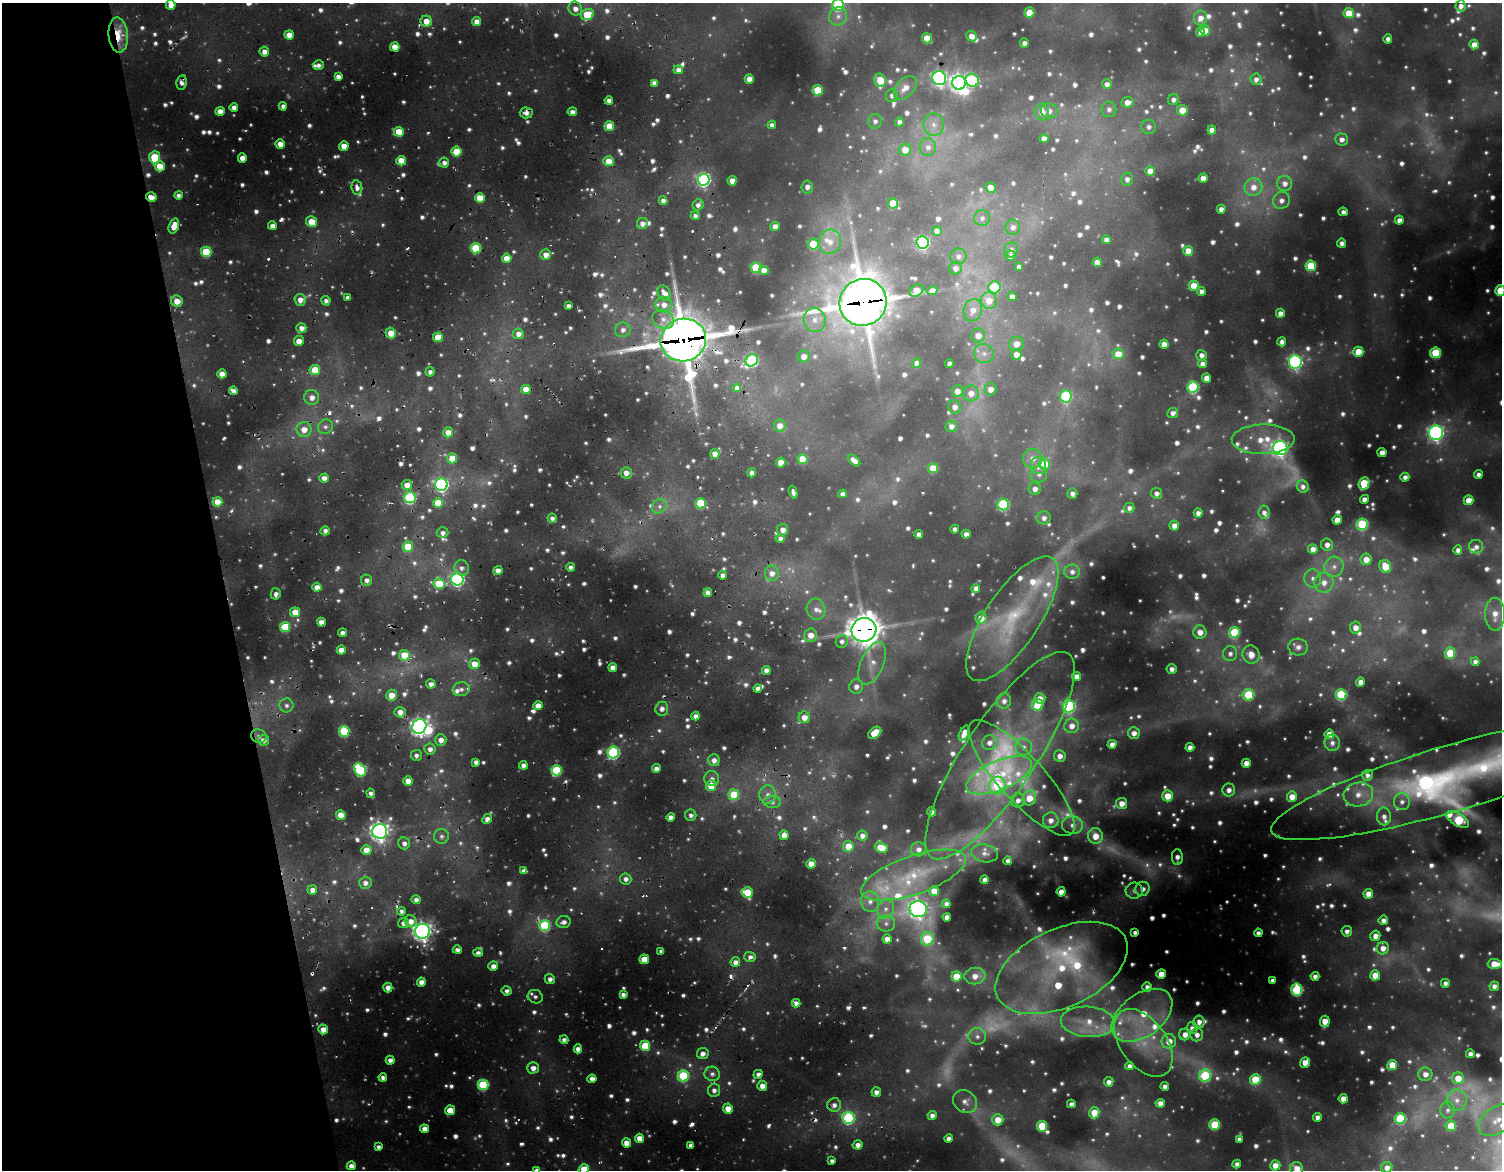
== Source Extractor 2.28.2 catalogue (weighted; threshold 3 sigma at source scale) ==
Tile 5 of 4 x 4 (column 1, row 2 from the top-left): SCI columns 1-1500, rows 2468-3635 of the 6559 x 5143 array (HDU 1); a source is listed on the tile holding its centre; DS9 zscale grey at full resolution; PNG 1504 x 1172 px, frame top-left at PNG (2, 3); each listed source drawn as its Kron ellipse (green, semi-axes under 4 px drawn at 4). Shown black and unused: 15% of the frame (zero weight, under 2 of 5 exposures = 10% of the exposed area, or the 3 px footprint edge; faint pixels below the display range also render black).
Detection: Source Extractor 2.28.2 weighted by HDU 2 'WHT'; one run over the whole footprint, this tile lists its part. Background 0.185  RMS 0.023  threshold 0.102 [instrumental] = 3 sigma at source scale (4.5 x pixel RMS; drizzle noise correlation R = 1.50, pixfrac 1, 0.05/0.05 arcsec/px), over >= 5 px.
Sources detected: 1407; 87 too faint to see at this stretch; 2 inside a brighter object's white glare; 9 cosmic-ray / hot-pixel residue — neither listed nor drawn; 36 inside a brighter listed object's ellipse — not listed separately; of the other 1273, all 500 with FLUX_AUTO >= 12.3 (the completeness limit of this list) listed and drawn (773 fainter detections not listed), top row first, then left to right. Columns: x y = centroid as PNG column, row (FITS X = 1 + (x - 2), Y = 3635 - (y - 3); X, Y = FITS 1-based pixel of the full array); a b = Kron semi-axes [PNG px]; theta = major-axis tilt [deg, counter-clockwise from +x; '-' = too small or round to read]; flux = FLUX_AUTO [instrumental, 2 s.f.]
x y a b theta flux
171 5 5 4 - 31
838 5 6 6 - 190
1461 6 5 5 - 17
575 9 7 6 - 19
1029 13 5 5 - 77
1349 13 5 5 - 71
587 15 6 5 - 85
838 16 9 8 - 16
1200 18 7 6 - 24
426 21 5 5 - 35
477 21 4 4 - 27
1205 30 5 5 - 38
1200 32 4 4 - 20
118 35 17 9 -85 92
289 35 5 4 - 42
971 36 5 5 - 32
927 38 5 5 - 73
1388 39 4 4 - 15
1024 43 4 4 - 15
1474 44 5 4 - 30
395 47 5 4 - 43
264 52 5 4 - 23
318 65 5 5 - 14
678 70 4 4 - 19
338 77 4 4 - 20
939 78 7 7 - 760
749 79 5 4 - 34
1256 79 6 5 - 15
880 80 7 5 -76 89
972 80 7 6 - 270
182 82 7 5 81 16
654 83 4 4 - 17
959 83 7 7 - 1400
1107 84 5 5 - 15
905 88 14 9 45 33
818 90 5 5 - 110
892 95 6 6 - 12
609 100 4 4 - 19
1173 100 6 5 - 14
1127 102 6 5 - 28
283 106 4 4 - 15
234 107 4 4 - 22
1109 109 8 7 - 14
1182 110 5 5 - 53
220 111 5 4 - 34
1049 111 8 7 - 18
572 112 4 4 - 18
1042 112 8 6 -88 34
526 113 6 5 - 17
875 121 7 6 - 12
899 122 4 4 - 14
772 125 4 4 - 13
934 125 11 10 - 26
609 126 5 5 - 78
1149 127 7 7 - 14
1212 130 4 4 - 27
399 132 5 5 - 83
1044 138 4 4 - 22
1342 139 6 6 - 18
280 144 4 4 - 33
344 146 5 4 - 39
928 147 9 8 - 19
905 150 6 6 - 37
456 151 5 5 - 84
155 157 6 5 - 150
242 158 4 4 - 31
401 161 5 4 - 69
609 161 5 5 - 56
444 163 5 5 - 15
160 166 5 5 - 58
1150 171 5 5 - 37
1203 178 4 4 - 32
1127 179 6 6 - 15
704 180 6 6 - 630
732 181 4 4 - 30
1285 183 7 7 - 21
357 187 7 5 -79 17
807 187 6 5 - 15
990 187 5 4 - 29
1253 187 9 8 - 32
178 195 4 4 - 13
151 197 5 4 - 30
480 198 5 5 - 62
1281 200 9 8 - 15
663 201 4 4 - 16
893 204 5 5 - 130
698 205 6 5 - 15
1221 209 4 4 - 18
1343 212 4 4 - 14
695 216 4 4 - 13
982 218 8 8 - 13
1399 220 4 4 - 19
312 222 6 5 - 64
642 223 5 5 - 19
174 226 8 5 72 43
272 226 4 4 - 21
775 226 5 4 - 28
1013 227 7 7 - 16
937 231 4 4 - 32
1106 240 4 4 - 18
830 242 12 11 - 37
923 242 6 6 - 540
1342 243 4 4 - 15
813 244 5 5 - 130
476 248 5 5 - 160
1011 250 7 6 - 14
1188 251 5 5 - 50
206 252 5 5 - 150
546 255 5 5 - 24
958 256 8 8 - 14
1010 256 5 5 - 15
507 258 5 4 - 45
1097 262 4 4 - 33
1311 266 5 5 - 160
756 267 5 5 - 130
1019 267 4 4 - 13
955 268 6 6 - 17
764 270 5 4 - 27
1194 286 5 5 - 60
994 287 6 6 - 170
916 290 8 5 35 58
932 290 5 4 - 20
1201 291 4 4 - 15
1500 291 5 5 - 110
664 293 8 6 -57 31
348 297 4 4 - 13
1012 297 4 4 - 22
300 300 6 5 - 25
989 300 8 8 - 49
177 301 6 5 - 43
326 301 5 4 - 13
863 302 24 23 - 8500
664 305 8 8 - 31
568 306 4 4 - 12
973 310 11 9 73 30
1280 313 4 4 - 24
663 319 11 9 -27 30
815 320 12 11 - 36
301 328 5 5 - 22
623 330 7 7 - 17
391 333 5 5 - 46
518 334 5 5 - 21
978 335 7 7 - 29
438 337 5 5 - 75
683 340 23 21 16 9900
299 341 5 5 - 34
1282 342 4 4 - 14
1016 344 7 7 - 32
1164 344 4 4 - 33
1358 352 5 5 - 80
1435 353 5 5 - 160
984 354 10 9 - 24
1016 354 5 5 - 30
1118 354 5 5 - 65
1202 355 5 5 - 16
804 356 6 6 - 26
752 360 7 5 44 290
1295 362 7 6 - 710
917 363 5 4 - 15
949 363 4 4 - 14
1202 364 4 4 - 17
315 370 5 5 - 90
430 372 4 4 - 12
222 374 5 4 - 35
1206 378 4 4 - 34
1193 387 5 5 - 280
737 388 4 4 - 15
526 389 5 4 - 51
990 389 6 6 - 27
233 391 4 4 - 23
957 391 6 5 - 27
971 393 8 8 - 30
1066 396 6 6 - 250
312 397 7 7 - 24
955 407 6 6 - 20
1173 413 5 5 - 15
780 426 6 6 - 26
951 426 6 6 - 20
325 427 7 7 - 13
304 430 7 7 - 39
448 432 5 5 - 30
1436 433 7 7 - 980
1263 439 31 15 1 77
1280 448 7 7 - 970
1382 452 4 4 - 26
715 454 5 4 - 25
452 458 5 5 - 81
802 459 5 5 - 81
1033 459 10 9 - 28
854 460 7 4 -41 23
781 463 5 5 - 49
1044 464 6 5 - 77
1038 466 8 7 - 32
933 468 5 5 - 91
626 473 6 5 - 22
752 473 4 4 - 18
1039 474 8 8 - 16
1478 474 4 4 - 13
1405 477 4 4 - 13
324 478 4 4 - 26
1364 483 6 5 - 140
407 485 5 5 - 34
441 485 6 6 - 720
1303 487 6 5 - 12
1035 489 6 6 - 19
793 492 6 4 -74 14
1156 493 5 5 - 14
842 494 4 4 - 15
1072 494 5 5 - 16
410 498 6 5 - 310
1364 499 4 4 - 20
1469 500 5 5 - 45
217 502 5 4 - 66
438 503 5 5 - 82
701 503 5 5 - 150
1003 504 6 5 - 300
659 506 8 6 47 14
1129 508 5 5 - 13
1264 512 6 5 - 13
1198 513 4 4 - 19
552 518 5 4 - 13
1044 518 6 6 - 15
1337 520 4 4 - 39
1362 524 6 6 - 210
1174 525 5 5 - 22
955 529 4 4 - 14
783 530 6 5 - 21
325 531 4 4 - 13
442 533 6 5 - 15
919 534 4 4 - 18
966 534 4 4 - 21
780 539 4 4 - 14
1327 545 6 6 - 19
408 547 5 5 - 110
1476 547 7 6 - 14
1313 549 5 5 - 23
1458 550 4 4 - 14
1366 559 6 5 - 40
1385 566 7 6 - 65
570 567 4 4 - 13
1334 567 10 9 - 22
462 568 8 7 - 16
498 570 4 4 - 23
1072 572 8 7 - 14
772 573 7 7 - 22
723 575 4 4 - 15
1313 578 9 8 - 18
457 579 6 6 - 640
367 580 5 5 - 15
1324 583 10 9 - 30
439 584 5 5 - 110
317 587 4 4 - 28
976 588 4 4 - 19
708 593 4 4 - 21
276 594 5 5 - 13
816 609 11 9 -79 18
295 612 5 5 - 49
1495 614 16 10 -89 37
981 618 6 5 - 40
1012 619 73 27 56 270
321 622 4 4 - 28
285 627 5 5 - 120
1355 627 6 5 - 24
864 630 12 11 - 4700
1200 632 7 6 - 30
1234 632 5 5 - 180
342 633 4 4 - 15
811 635 6 6 - 32
842 641 6 6 - 13
1298 647 10 8 -5 14
341 650 4 4 - 32
1450 653 5 5 - 110
1230 654 7 7 - 15
404 655 5 5 - 86
1251 655 9 8 - 36
1475 662 4 4 - 13
872 663 23 11 67 47
474 664 5 5 - 46
613 668 4 4 - 33
1172 669 5 5 - 16
766 670 4 4 - 21
1077 677 4 4 - 34
1360 682 4 4 - 23
431 684 5 4 - 19
856 686 7 7 - 19
758 688 4 4 - 16
461 689 8 7 - 17
1341 694 5 5 - 220
391 695 5 5 - 47
1248 695 6 5 - 170
1040 698 5 5 - 28
1004 701 7 7 - 16
286 705 7 7 - 14
1037 705 6 5 - 73
538 706 4 4 - 30
1069 706 6 6 - 390
662 709 7 6 - 18
400 712 5 5 - 28
695 716 4 4 - 19
804 717 6 5 - 30
419 726 7 7 - 1500
1072 726 7 7 - 28
344 731 5 5 - 220
875 733 7 5 40 82
964 733 8 4 63 35
1134 733 6 6 - 21
1329 734 5 5 - 41
259 736 8 6 -21 15
263 740 5 5 - 21
441 740 6 5 - 24
989 743 7 7 - 20
1332 743 8 7 - 15
1112 744 4 4 - 24
1024 747 8 8 - 20
1190 747 4 4 - 23
430 749 5 5 - 17
613 752 6 5 - 420
416 755 5 5 - 13
1000 756 122 36 56 490
1060 756 6 5 - 21
714 760 6 5 - 20
476 762 4 4 - 15
1246 763 4 4 - 28
523 765 4 4 - 18
656 768 4 4 - 17
360 770 7 5 -56 300
556 770 5 5 - 200
999 775 35 14 23 100
1367 775 5 5 - 14
1022 778 75 22 -48 220
1453 778 189 33 16 1400
712 779 7 7 - 16
408 781 5 4 - 33
997 785 9 8 - 150
711 786 5 5 - 64
1229 790 6 6 - 20
371 793 5 4 - 13
1358 794 15 12 12 46
734 795 5 5 - 120
768 795 9 8 - 22
1168 796 5 5 - 53
1292 797 5 5 - 39
1029 798 7 6 - 52
1018 800 7 7 - 17
772 802 9 6 -1 14
1402 802 8 8 - 17
1122 803 5 5 - 30
932 812 4 4 - 17
341 815 5 4 - 51
691 815 5 5 - 12
1384 816 9 7 -89 18
670 817 4 4 - 20
487 819 5 4 - 17
1458 819 13 6 -31 250
1051 820 8 8 - 23
1072 825 10 9 - 20
380 831 7 7 - 1700
784 835 5 4 - 28
441 836 7 7 - 13
862 836 5 5 - 17
1095 836 8 7 - 40
404 843 6 6 - 16
848 846 5 5 - 42
881 848 7 5 -19 68
918 849 7 7 - 16
366 850 5 5 - 42
984 853 13 9 -9 23
1177 857 8 5 -87 17
1008 861 4 4 - 13
811 864 4 4 - 36
524 871 4 4 - 16
913 875 55 19 19 200
626 879 5 5 - 15
985 880 4 4 - 22
365 883 6 6 - 16
1142 889 7 7 - 20
312 890 5 4 - 20
934 891 5 5 - 74
1134 891 8 8 - 13
747 892 6 5 - 74
1061 892 4 4 - 27
1368 894 5 4 - 33
416 900 4 4 - 15
870 902 10 9 - 24
946 904 4 4 - 14
886 909 10 8 67 22
918 909 9 8 - 1200
401 911 4 4 - 13
947 917 4 4 - 23
1383 920 5 5 - 18
411 921 6 5 - 27
564 922 7 6 - 16
404 923 5 5 - 18
886 924 9 8 - 16
545 925 5 5 - 220
423 931 7 7 - 1800
1347 931 5 5 - 14
1135 933 4 4 - 13
1258 933 4 4 - 15
1375 936 5 5 - 24
887 939 4 4 - 29
927 939 7 6 - 150
1383 948 6 6 - 27
457 950 4 4 - 13
661 951 4 4 - 12
478 953 5 4 - 15
750 957 5 5 - 15
644 959 5 4 - 63
735 962 5 4 - 25
1495 964 7 5 -3 54
493 966 5 4 - 25
1062 968 70 39 25 430
1161 974 5 5 - 52
1375 975 5 5 - 53
956 976 5 5 - 71
975 976 10 8 7 32
1315 976 4 4 - 16
550 979 5 5 - 16
1272 980 4 4 - 15
421 982 4 4 - 31
1445 983 4 4 - 14
1494 986 5 5 - 13
388 987 5 4 - 23
1147 987 5 4 - 13
1297 990 6 5 - 280
506 991 5 4 - 13
623 995 4 4 - 14
535 997 8 6 -27 13
796 1003 4 4 - 19
1142 1015 34 21 36 170
1325 1021 6 5 - 41
1088 1022 27 15 -4 90
1199 1022 6 5 - 21
1192 1028 6 5 - 17
323 1029 5 5 - 37
1185 1034 6 5 - 27
1197 1035 6 6 - 19
977 1036 9 8 - 17
564 1040 4 4 - 13
1169 1041 7 7 - 44
1143 1043 38 23 -54 150
645 1046 5 5 - 120
578 1049 4 4 - 19
703 1053 6 5 - 19
1470 1054 4 4 - 18
390 1060 4 4 - 18
1305 1062 5 4 - 30
1392 1065 5 5 - 69
1129 1066 4 4 - 13
533 1068 5 5 - 23
712 1074 8 7 - 15
758 1074 5 4 - 13
1425 1074 7 6 - 25
683 1076 5 5 - 230
1205 1076 6 6 - 230
383 1077 4 4 - 13
1458 1078 6 6 - 53
592 1079 4 4 - 22
1255 1079 5 5 - 120
1109 1082 5 4 - 18
483 1085 5 5 - 230
762 1086 5 5 - 28
1165 1086 4 4 - 17
714 1090 6 6 - 16
876 1092 5 4 - 20
1343 1099 4 4 - 32
1457 1100 10 10 - 28
965 1102 13 10 -41 26
1160 1103 4 4 - 25
1071 1104 4 4 - 14
834 1105 7 7 - 19
728 1109 5 5 - 36
450 1110 5 5 - 57
1448 1110 8 7 - 12
1094 1113 6 5 - 55
932 1115 4 4 - 16
1317 1117 4 4 - 19
848 1118 6 6 - 360
1400 1119 5 5 - 210
998 1120 6 6 - 48
1497 1120 21 13 33 57
1215 1125 5 5 - 160
1042 1126 5 5 - 140
1451 1126 5 5 - 68
424 1129 4 4 - 26
639 1138 4 4 - 41
949 1139 4 4 - 18
1239 1139 4 4 - 12
626 1143 4 4 - 32
690 1145 4 4 - 13
858 1145 5 4 - 20
378 1147 4 4 - 14
832 1161 4 4 - 13
1237 1164 4 4 - 16
1275 1165 5 5 - 32
351 1166 4 4 - 21
1297 1168 7 6 - 43
1387 1168 5 5 - 20
584 1169 5 5 - 70
537 1170 4 4 - 15
Overlapping masked pixels (flux is a lower limit): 10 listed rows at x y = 118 35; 182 82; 357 187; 151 197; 312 222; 863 302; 683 340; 552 518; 864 630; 423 931
Isophote crosses this tile's border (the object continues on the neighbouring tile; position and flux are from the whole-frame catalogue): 9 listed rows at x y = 171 5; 838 5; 1500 291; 1453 778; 1497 1120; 1297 1168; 1387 1168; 584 1169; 537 1170